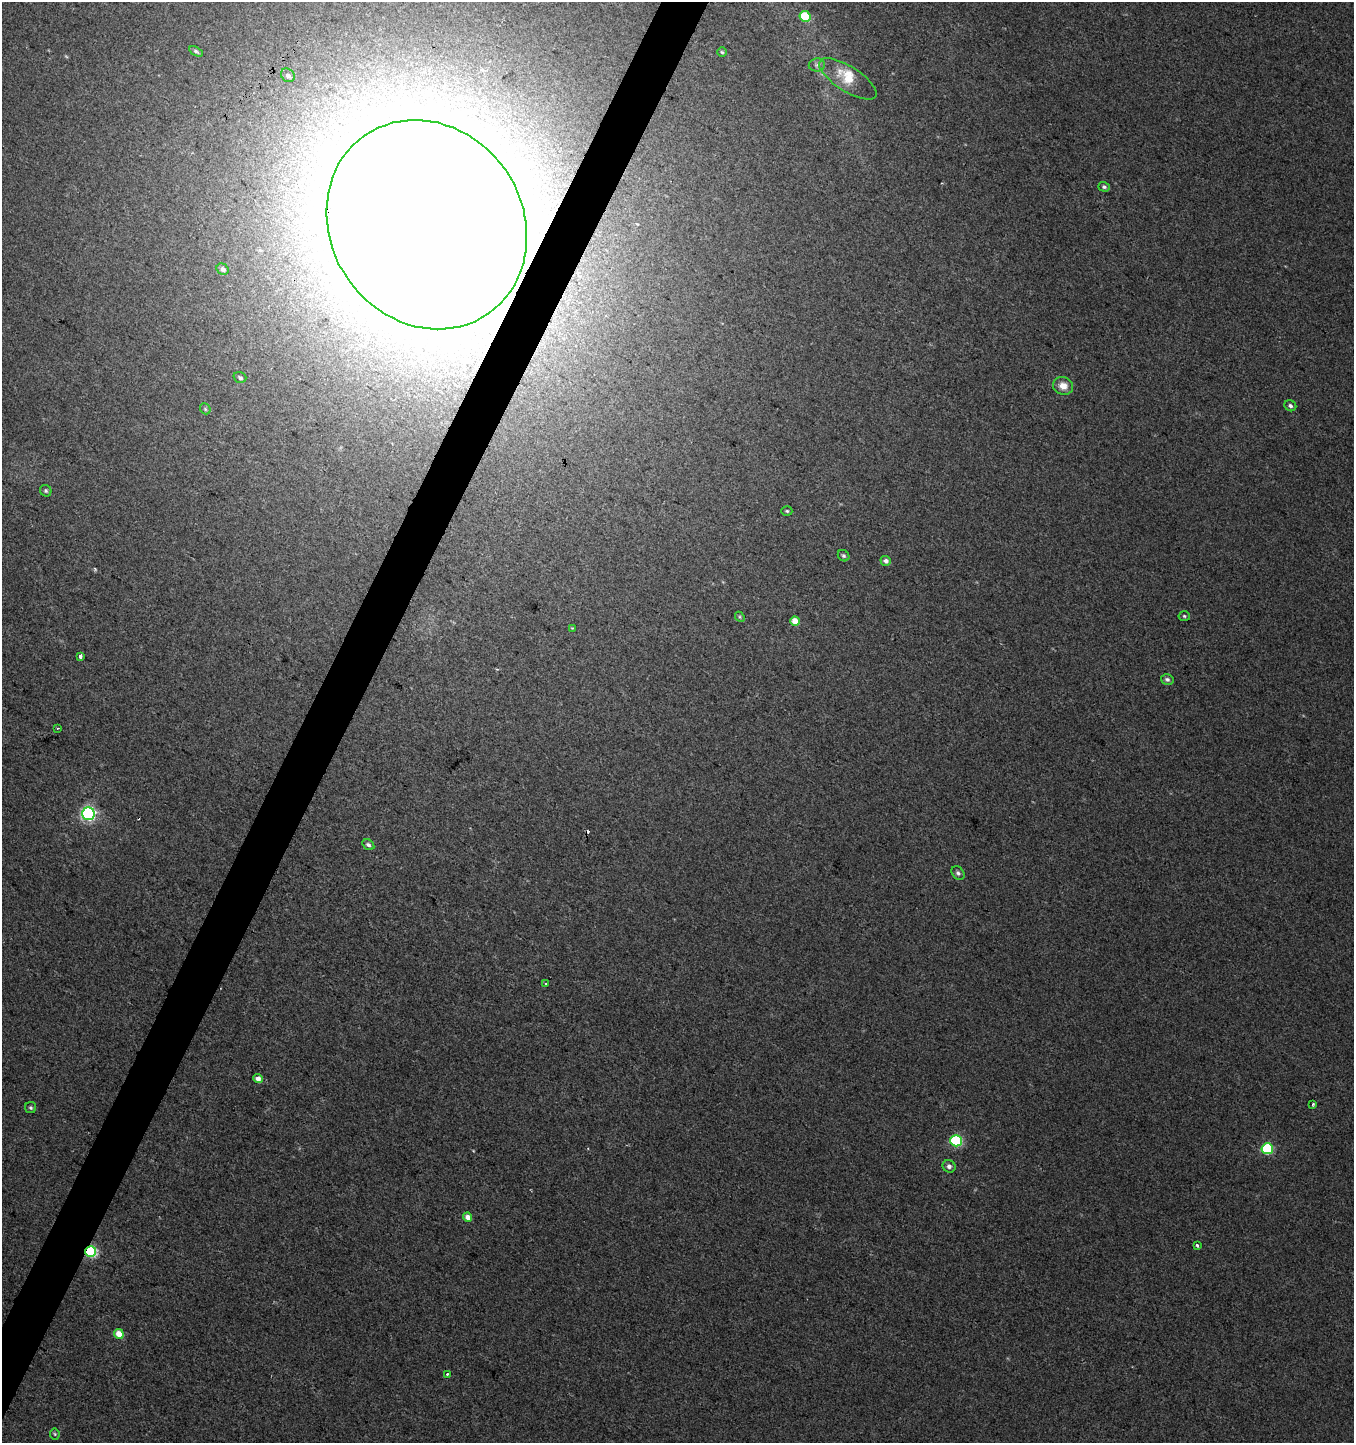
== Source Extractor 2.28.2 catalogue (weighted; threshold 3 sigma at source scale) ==
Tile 7 of 4 x 4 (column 3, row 2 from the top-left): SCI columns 2967-4318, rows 2884-4324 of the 5867 x 5772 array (HDU 1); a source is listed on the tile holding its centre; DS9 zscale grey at full resolution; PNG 1356 x 1445 px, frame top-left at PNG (2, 2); each listed source drawn as its Kron ellipse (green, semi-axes under 4 px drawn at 4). Shown black and unused: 3% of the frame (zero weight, under 2 of 3 exposures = <1% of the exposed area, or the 3 px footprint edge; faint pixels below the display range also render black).
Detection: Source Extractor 2.28.2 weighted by HDU 2 'WHT'; one run over the whole footprint, this tile lists its part. Background 0.00459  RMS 0.0059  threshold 0.0265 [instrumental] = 3 sigma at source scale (4.5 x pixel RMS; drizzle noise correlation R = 1.50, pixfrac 1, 0.0396/0.0396 arcsec/px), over >= 5 px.
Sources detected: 44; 1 too faint to see at this stretch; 2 cosmic-ray / hot-pixel residue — neither listed nor drawn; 1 inside a brighter listed object's ellipse — not listed separately; the other 40 listed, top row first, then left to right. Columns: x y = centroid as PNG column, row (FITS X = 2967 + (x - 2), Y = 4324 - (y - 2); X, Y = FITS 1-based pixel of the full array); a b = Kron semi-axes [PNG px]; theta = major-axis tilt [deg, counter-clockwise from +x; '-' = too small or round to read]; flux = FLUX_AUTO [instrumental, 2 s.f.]
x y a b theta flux
805 16 5 5 - 22
196 51 7 3 -30 1.1
722 52 5 4 - 0.88
817 65 8 6 1 1.8
288 75 7 6 - 2.3
848 79 33 12 -32 11
1104 187 6 4 -17 1.3
427 225 108 96 -55 5800
223 269 6 5 - 2.4
240 377 6 5 - 1.3
1063 386 10 8 -18 6.1
1290 406 6 5 - 2
205 409 6 5 - 0.88
46 491 6 5 - 1.1
787 511 5 4 - 1
844 556 6 5 - 1.2
886 561 5 4 - 2.6
1184 616 5 5 - 1
740 617 5 4 - 0.89
795 621 5 4 - 10
572 628 3 3 - 0.45
80 656 4 3 - 4
1167 679 6 5 - 1.5
57 729 3 2 - 0.59
88 814 6 6 - 140
368 845 6 5 - 1.6
958 873 7 6 - 1.6
546 984 2 2 - 0.76
258 1079 4 4 - 4
1313 1104 3 3 - 0.9
30 1108 6 5 - 1.2
956 1141 6 5 - 64
1267 1149 6 5 - 55
949 1166 7 6 - 2.4
468 1217 4 4 - 4.9
1197 1245 3 3 - 2.5
91 1252 5 5 - 74
119 1334 5 4 - 9.9
447 1374 3 3 - 0.97
55 1434 5 5 - 0.84
Overlapping masked pixels (flux is a lower limit): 2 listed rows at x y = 427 225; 91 1252
Isophote crosses this tile's border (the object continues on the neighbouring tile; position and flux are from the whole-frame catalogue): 1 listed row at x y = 427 225